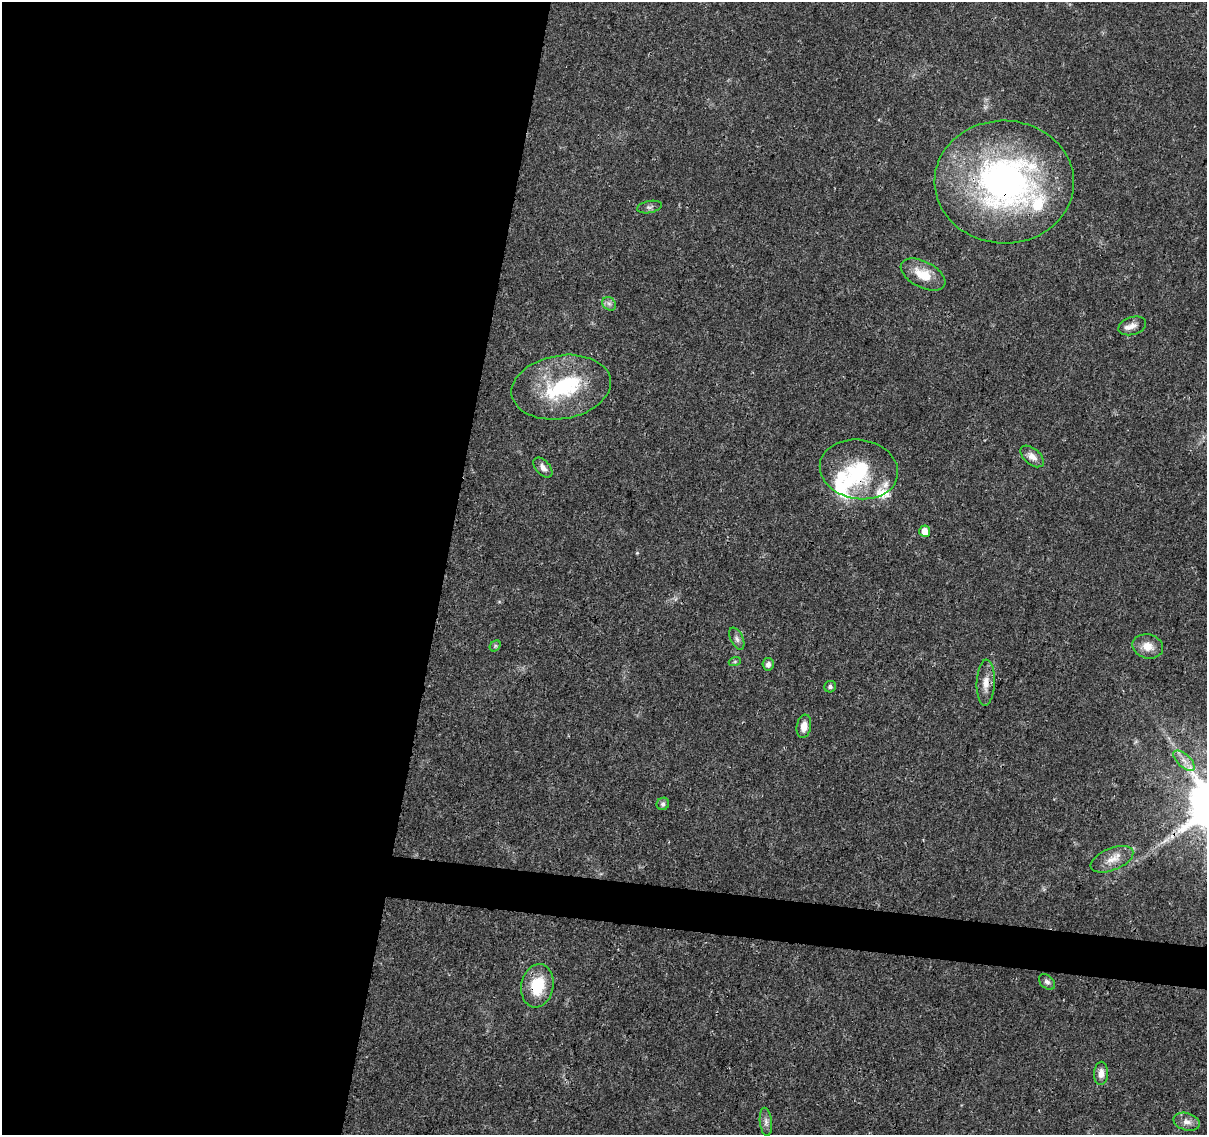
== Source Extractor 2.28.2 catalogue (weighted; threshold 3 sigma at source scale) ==
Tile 5 of 4 x 4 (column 1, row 2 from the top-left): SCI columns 3-1207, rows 2493-3625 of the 4833 x 5042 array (HDU 1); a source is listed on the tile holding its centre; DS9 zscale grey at full resolution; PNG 1209 x 1137 px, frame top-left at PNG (2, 2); each listed source drawn as its Kron ellipse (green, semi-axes under 4 px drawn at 4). Shown black and unused: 39% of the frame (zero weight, under 3 of 4 exposures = <1% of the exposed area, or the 3 px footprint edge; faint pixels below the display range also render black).
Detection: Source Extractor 2.28.2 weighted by HDU 2 'WHT'; one run over the whole footprint, this tile lists its part. Background 0.024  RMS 0.002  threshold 0.00914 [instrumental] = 3 sigma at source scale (4.5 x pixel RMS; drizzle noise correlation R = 1.50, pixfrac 1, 0.0396/0.0396 arcsec/px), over >= 5 px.
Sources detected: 36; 2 inside a brighter object's white glare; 1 cosmic-ray / hot-pixel residue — neither listed nor drawn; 7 inside a brighter listed object's ellipse — not listed separately; the other 26 listed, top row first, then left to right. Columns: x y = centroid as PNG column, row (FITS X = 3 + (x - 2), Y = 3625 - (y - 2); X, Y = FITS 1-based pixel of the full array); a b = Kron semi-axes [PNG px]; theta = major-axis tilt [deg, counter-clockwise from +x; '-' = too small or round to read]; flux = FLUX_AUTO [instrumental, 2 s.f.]
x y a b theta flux
1004 182 70 61 -2 69
649 207 12 6 11 0.62
923 274 24 13 -28 4.5
609 304 7 6 - 0.67
1132 326 14 8 17 1.4
561 387 50 32 10 17
1032 456 14 8 -41 1.7
543 468 12 7 -49 1.1
859 469 39 29 -9 12
925 531 6 5 - 2.1
737 639 12 6 -65 0.79
495 646 6 4 46 0.3
1148 646 15 12 -13 2.5
735 661 6 4 19 0.29
768 664 6 5 - 0.84
986 683 23 9 88 2.2
830 687 6 5 - 0.5
804 726 12 7 79 1.6
1184 761 13 6 -43 1.5
663 804 6 6 - 0.6
1112 859 22 11 22 2.6
1047 982 9 6 -42 0.66
537 986 22 16 79 7.4
1101 1073 11 7 86 1.4
766 1122 14 6 -84 0.92
1187 1122 13 8 -15 1.3
Overlapping masked pixels (flux is a lower limit): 3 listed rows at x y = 1004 182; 859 469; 537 986